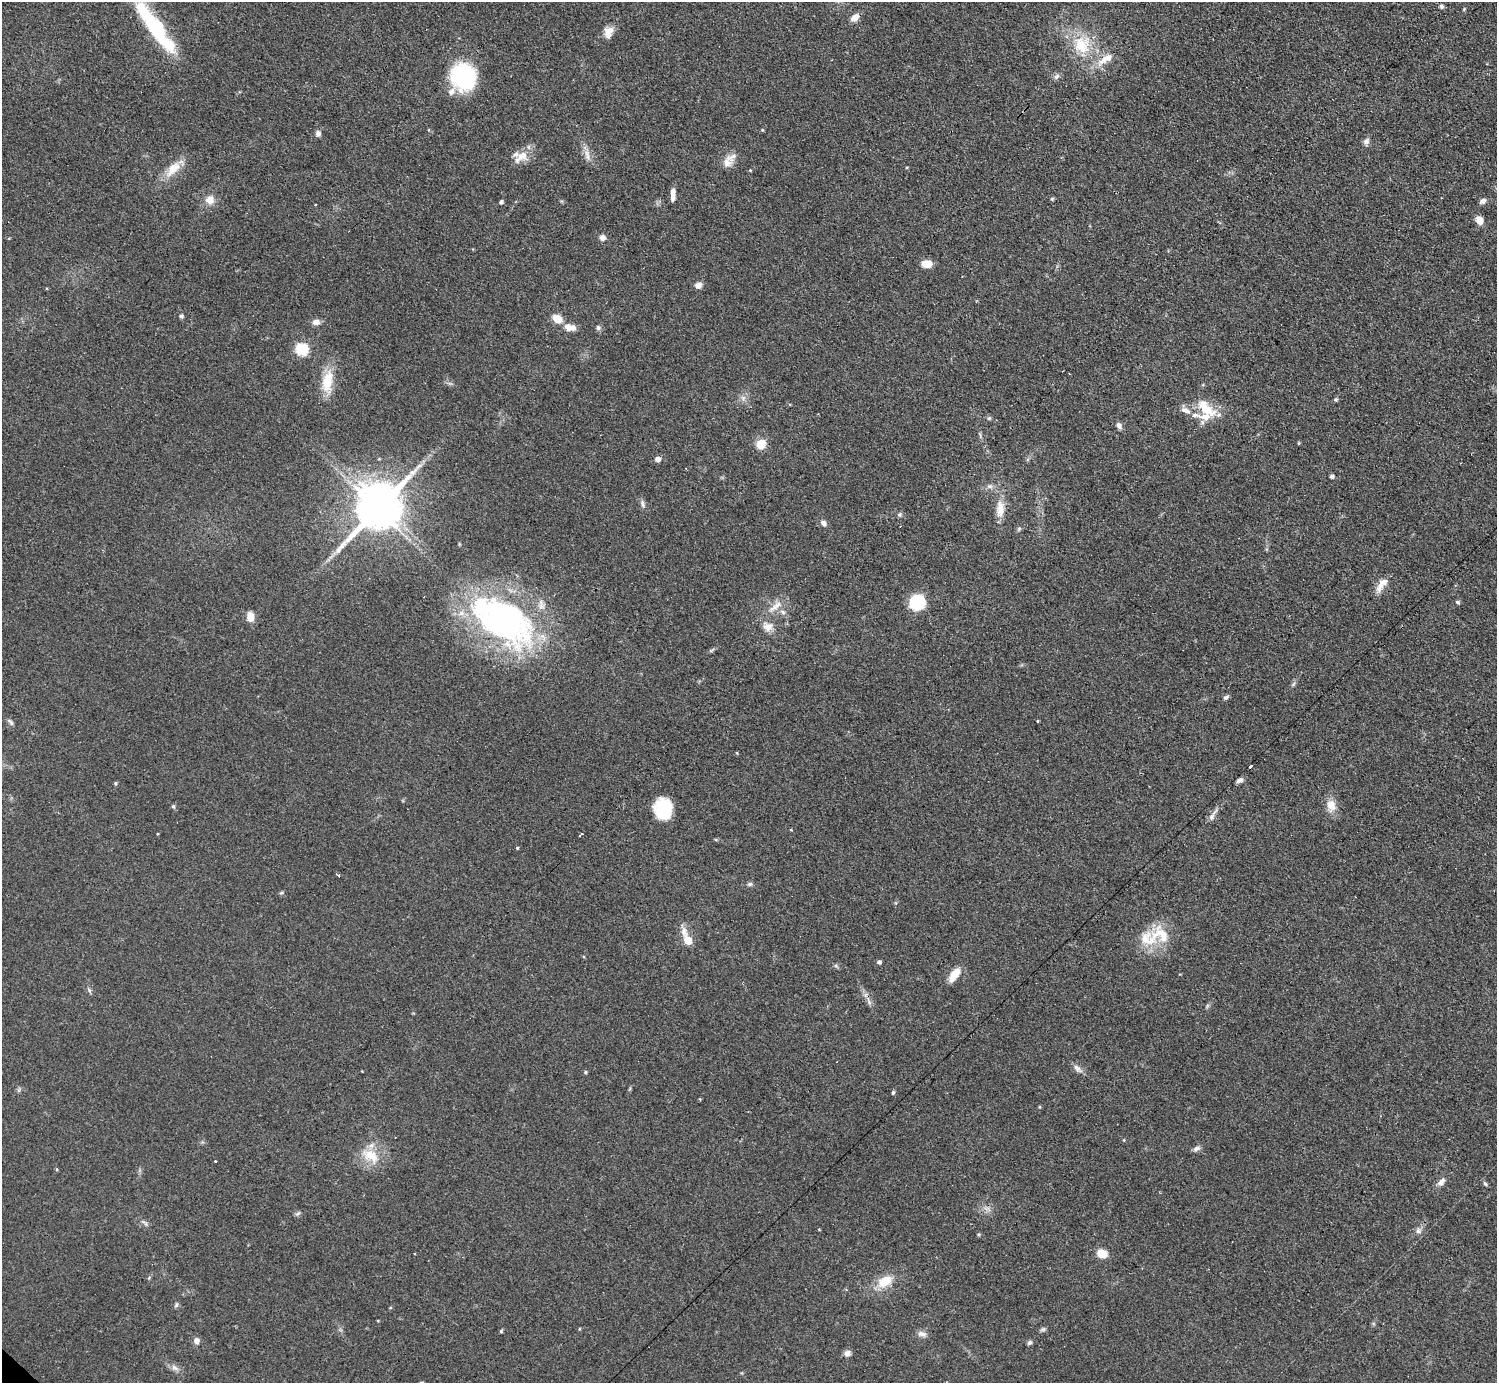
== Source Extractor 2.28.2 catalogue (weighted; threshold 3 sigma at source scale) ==
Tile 10 of 4 x 4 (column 2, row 3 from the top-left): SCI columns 1552-3046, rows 1707-3087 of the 6152 x 6151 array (HDU 1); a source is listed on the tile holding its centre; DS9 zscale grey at full resolution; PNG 1499 x 1385 px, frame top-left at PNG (2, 2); no overlay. Shown black and unused: <1% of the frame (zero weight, under 3 of 4 exposures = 1% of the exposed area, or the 3 px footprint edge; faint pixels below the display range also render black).
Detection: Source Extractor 2.28.2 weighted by HDU 2 'WHT'; one run over the whole footprint, this tile lists its part. Background 0.108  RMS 0.0067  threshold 0.0302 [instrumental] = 3 sigma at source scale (4.5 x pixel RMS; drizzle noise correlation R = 1.50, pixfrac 1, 0.05/0.05 arcsec/px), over >= 5 px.
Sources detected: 118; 2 inside a brighter object's white glare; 3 cosmic-ray / hot-pixel residue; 1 long thin detection or spike segment (spike, bleed or trail) — not listed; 8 inside a brighter listed object's ellipse — not listed separately; the other 104 listed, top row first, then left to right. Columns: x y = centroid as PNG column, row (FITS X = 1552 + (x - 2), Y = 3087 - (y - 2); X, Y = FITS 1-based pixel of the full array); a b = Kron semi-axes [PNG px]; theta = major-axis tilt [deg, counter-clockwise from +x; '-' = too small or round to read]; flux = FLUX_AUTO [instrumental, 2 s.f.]
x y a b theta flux
1442 6 6 6 - 1.5
1464 9 4 3 - 0.64
855 18 10 7 41 5.8
155 26 68 16 -51 56
608 32 15 11 77 6.3
1081 45 28 23 -57 28
1106 58 25 9 30 10
1057 76 8 6 33 2
464 77 28 25 -67 56
762 130 4 4 - 0.66
318 133 7 6 - 2.5
1366 141 10 7 48 2.4
587 155 16 6 -82 4.3
521 157 23 13 34 9
732 157 19 10 28 5.5
173 169 26 12 47 12
750 170 4 4 - 0.58
673 195 13 5 88 4.8
1052 199 5 4 - 0.85
210 200 11 11 - 6.3
1482 201 7 6 - 2.4
501 202 4 4 - 1.5
1479 220 8 6 -67 7.2
602 238 7 7 - 2.7
926 264 12 7 -8 6.9
698 285 7 6 - 4.2
181 316 5 5 - 1.5
557 319 11 8 -30 8
316 322 9 7 0 3.9
568 328 10 8 -49 5.1
598 328 7 7 - 1.6
302 349 6 6 - 69
327 381 31 14 80 17
743 398 7 6 - 2.3
1336 399 5 5 - 1
1206 409 20 15 -11 15
1186 410 13 7 -27 4.1
989 418 6 5 - 1
1119 426 9 6 -64 2.4
1298 443 5 3 - 0.64
761 444 8 8 - 13
658 459 5 5 - 3.5
1332 476 4 4 - 1.9
989 486 9 6 0 2.3
642 503 11 5 -71 2.1
377 509 16 14 46 2100
1000 509 24 10 -90 9.5
900 515 6 4 62 1.2
823 523 9 7 -58 2.4
1382 585 24 8 52 6.7
917 602 12 12 - 39
1458 602 6 5 - 1.3
775 607 17 8 27 6.3
783 612 8 5 -37 2.1
250 617 10 7 -88 7.2
502 620 85 44 -34 210
767 627 12 10 -21 6.1
711 650 7 4 18 1
1226 697 7 5 34 1.5
1037 721 4 3 - 0.49
10 722 11 4 -48 1.7
737 753 5 3 - 0.54
1240 780 8 5 28 2.3
115 783 4 4 - 0.91
1331 805 16 11 -78 8
173 806 5 4 - 1.2
663 809 20 17 -88 25
1212 815 19 5 57 3.7
581 834 4 3 - 2.8
517 848 4 3 - 0.74
339 876 5 3 - 1.3
749 884 6 5 - 1.5
281 893 6 4 2 0.88
1161 935 34 23 -21 22
688 940 10 5 -66 19
879 962 5 4 - 1.5
836 966 6 4 -19 1.1
954 975 20 9 55 8.2
89 990 8 4 -55 1.3
869 1001 13 3 -65 2.4
1077 1069 14 7 -47 3.4
362 1071 3 2 - 0.63
585 1072 5 4 - 0.9
19 1090 6 4 71 1.1
893 1092 5 4 - 1.1
1196 1149 10 6 26 2.3
371 1156 26 14 -34 15
215 1161 3 2 - 1.1
1441 1182 13 7 46 3.4
1485 1184 6 4 -61 1.1
298 1214 9 3 21 1.1
145 1223 12 4 -40 1.6
1418 1231 8 8 - 2.4
978 1235 4 4 - 0.8
1102 1253 10 7 -20 10
885 1281 20 12 33 13
176 1305 7 5 48 1.3
1043 1329 8 5 29 1.3
501 1331 5 4 - 0.88
921 1334 10 8 -4 3.2
197 1341 6 6 - 3.4
1030 1342 7 5 44 1.4
847 1353 9 8 - 2.7
175 1368 11 7 -31 3.2
Isophote crosses this tile's border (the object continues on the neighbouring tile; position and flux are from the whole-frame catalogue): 2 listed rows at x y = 855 18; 155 26